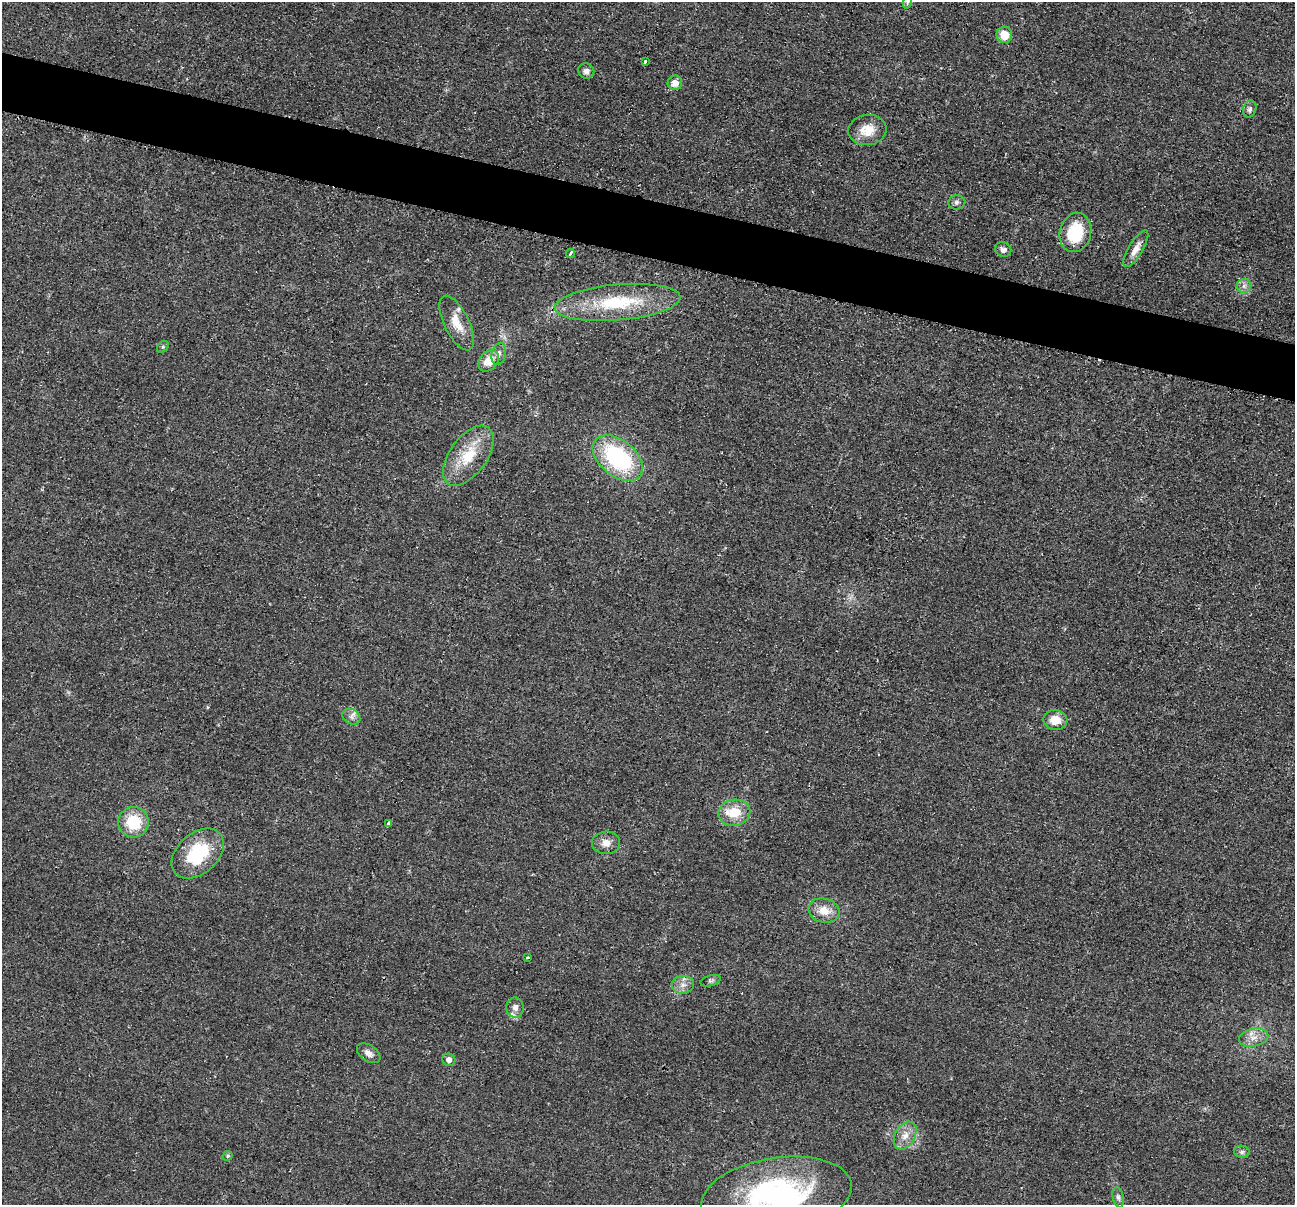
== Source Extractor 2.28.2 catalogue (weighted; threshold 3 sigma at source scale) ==
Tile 11 of 4 x 4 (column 3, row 3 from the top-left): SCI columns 2598-3890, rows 1463-2665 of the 5195 x 5211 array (HDU 1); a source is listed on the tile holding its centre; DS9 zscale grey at full resolution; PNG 1297 x 1207 px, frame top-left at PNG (2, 2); each listed source drawn as its Kron ellipse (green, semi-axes under 4 px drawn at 4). Shown black and unused: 5% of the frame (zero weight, under 2 of 3 exposures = <1% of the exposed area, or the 3 px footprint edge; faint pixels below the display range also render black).
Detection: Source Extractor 2.28.2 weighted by HDU 2 'WHT'; one run over the whole footprint, this tile lists its part. Background 0.0452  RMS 0.0086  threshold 0.0386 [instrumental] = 3 sigma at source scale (4.5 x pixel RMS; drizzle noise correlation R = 1.50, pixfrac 1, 0.05/0.05 arcsec/px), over >= 5 px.
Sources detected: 43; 1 cosmic-ray / hot-pixel residue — neither listed nor drawn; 2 inside a brighter listed object's ellipse — not listed separately; the other 40 listed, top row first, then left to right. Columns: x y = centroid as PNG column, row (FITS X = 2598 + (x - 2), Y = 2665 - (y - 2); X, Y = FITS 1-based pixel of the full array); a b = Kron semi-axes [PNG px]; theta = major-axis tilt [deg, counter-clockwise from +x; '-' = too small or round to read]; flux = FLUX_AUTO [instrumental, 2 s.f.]
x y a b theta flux
907 2 7 4 71 1.7
1004 35 8 8 - 15
645 62 3 3 - 5
586 71 8 7 - 3.8
675 83 7 7 - 7.1
1250 109 8 6 70 2.7
867 130 19 15 8 16
957 202 8 7 - 2.8
1075 232 20 15 76 39
1003 249 8 7 - 4.3
1136 249 21 7 59 7.3
570 253 4 3 - 6.5
1244 286 7 7 - 3.7
618 302 63 18 5 62
457 323 30 12 -64 17
163 347 6 5 - 1.4
499 354 11 7 76 3.7
489 361 12 9 45 12
468 456 34 18 54 32
618 458 29 18 -39 99
351 717 9 7 -31 3.8
1055 720 12 10 -7 12
734 813 16 13 11 20
133 822 15 15 - 30
388 823 3 3 - 4.1
606 843 14 11 1 7.8
198 853 30 20 42 49
824 911 16 12 -13 12
527 957 3 3 - 1.6
710 981 10 5 17 2.2
683 985 11 9 6 6.1
515 1007 10 8 -89 4.6
1254 1038 15 9 12 7.7
369 1053 13 8 -35 5.3
449 1060 6 6 - 4.7
905 1136 15 10 60 9.1
1242 1152 8 6 -12 2.5
228 1156 5 4 - 1.1
776 1196 76 37 9 210
1118 1197 10 5 -77 2.6
Isophote crosses this tile's border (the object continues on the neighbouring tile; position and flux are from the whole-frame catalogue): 2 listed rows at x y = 907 2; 776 1196